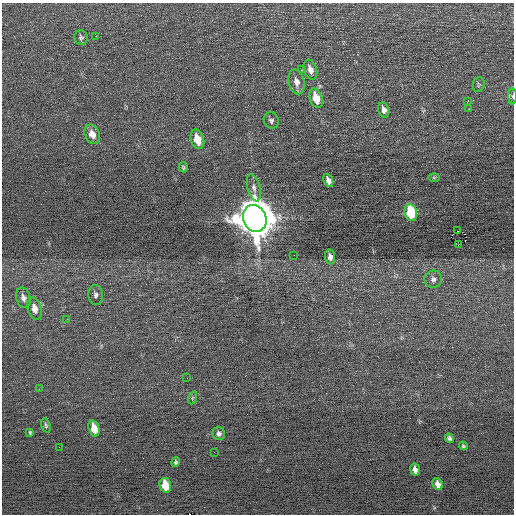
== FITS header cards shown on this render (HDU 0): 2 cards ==
NAXIS1  =                  512 / Axis length
NAXIS2  =                  512 / Axis length

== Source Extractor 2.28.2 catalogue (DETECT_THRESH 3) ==
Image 512 x 512 px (HDU 0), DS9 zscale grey, 1 PNG px = 1 image px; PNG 516 x 516 px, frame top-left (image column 1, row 512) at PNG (2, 3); each listed source drawn as its Kron ellipse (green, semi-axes under 4 px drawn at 4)
Background 0.0221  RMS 0.63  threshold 1.89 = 3 sigma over >= 5 px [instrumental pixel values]
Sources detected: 44; all 44 listed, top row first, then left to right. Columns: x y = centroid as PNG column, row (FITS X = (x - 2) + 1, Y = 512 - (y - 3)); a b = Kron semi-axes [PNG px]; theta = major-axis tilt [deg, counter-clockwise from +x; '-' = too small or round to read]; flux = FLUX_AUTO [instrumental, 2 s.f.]
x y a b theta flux
96 36 3 2 - 72
81 38 7 6 - 100
302 70 3 2 - 250
310 70 10 6 -71 280
296 82 12 8 -76 330
479 84 7 5 73 79
513 96 8 4 -89 79
316 98 10 6 -70 890
468 101 3 2 - 55
469 108 2 2 - 33
384 110 8 5 -75 190
271 121 8 7 - 130
92 134 10 7 -64 390
197 139 10 6 -72 810
183 167 5 4 - 62
434 177 6 3 1 44
328 180 7 4 -67 200
254 188 14 6 -75 240
411 212 8 6 -77 2900
255 218 14 11 -67 120000
458 231 3 2 - 77
458 245 2 2 - 1200
294 255 2 2 - 79
330 257 7 5 -84 190
433 279 9 8 - 180
96 295 10 7 -87 140
23 298 10 7 -74 230
35 309 11 7 -74 400
67 319 2 2 - 23
187 378 2 2 - 27
39 389 3 2 - 38
192 398 7 4 71 57
46 425 7 4 -74 68
94 428 8 5 -74 710
30 432 4 3 - 47
219 434 6 6 - 140
449 438 4 4 - 100
463 446 4 3 - 64
59 447 2 2 - 59
214 452 2 2 - 24
176 462 5 4 - 73
415 470 6 5 - 240
438 484 6 5 - 270
165 485 7 5 -78 1100
At the frame edge (FLAGS 8, measured only in part): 1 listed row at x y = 513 96